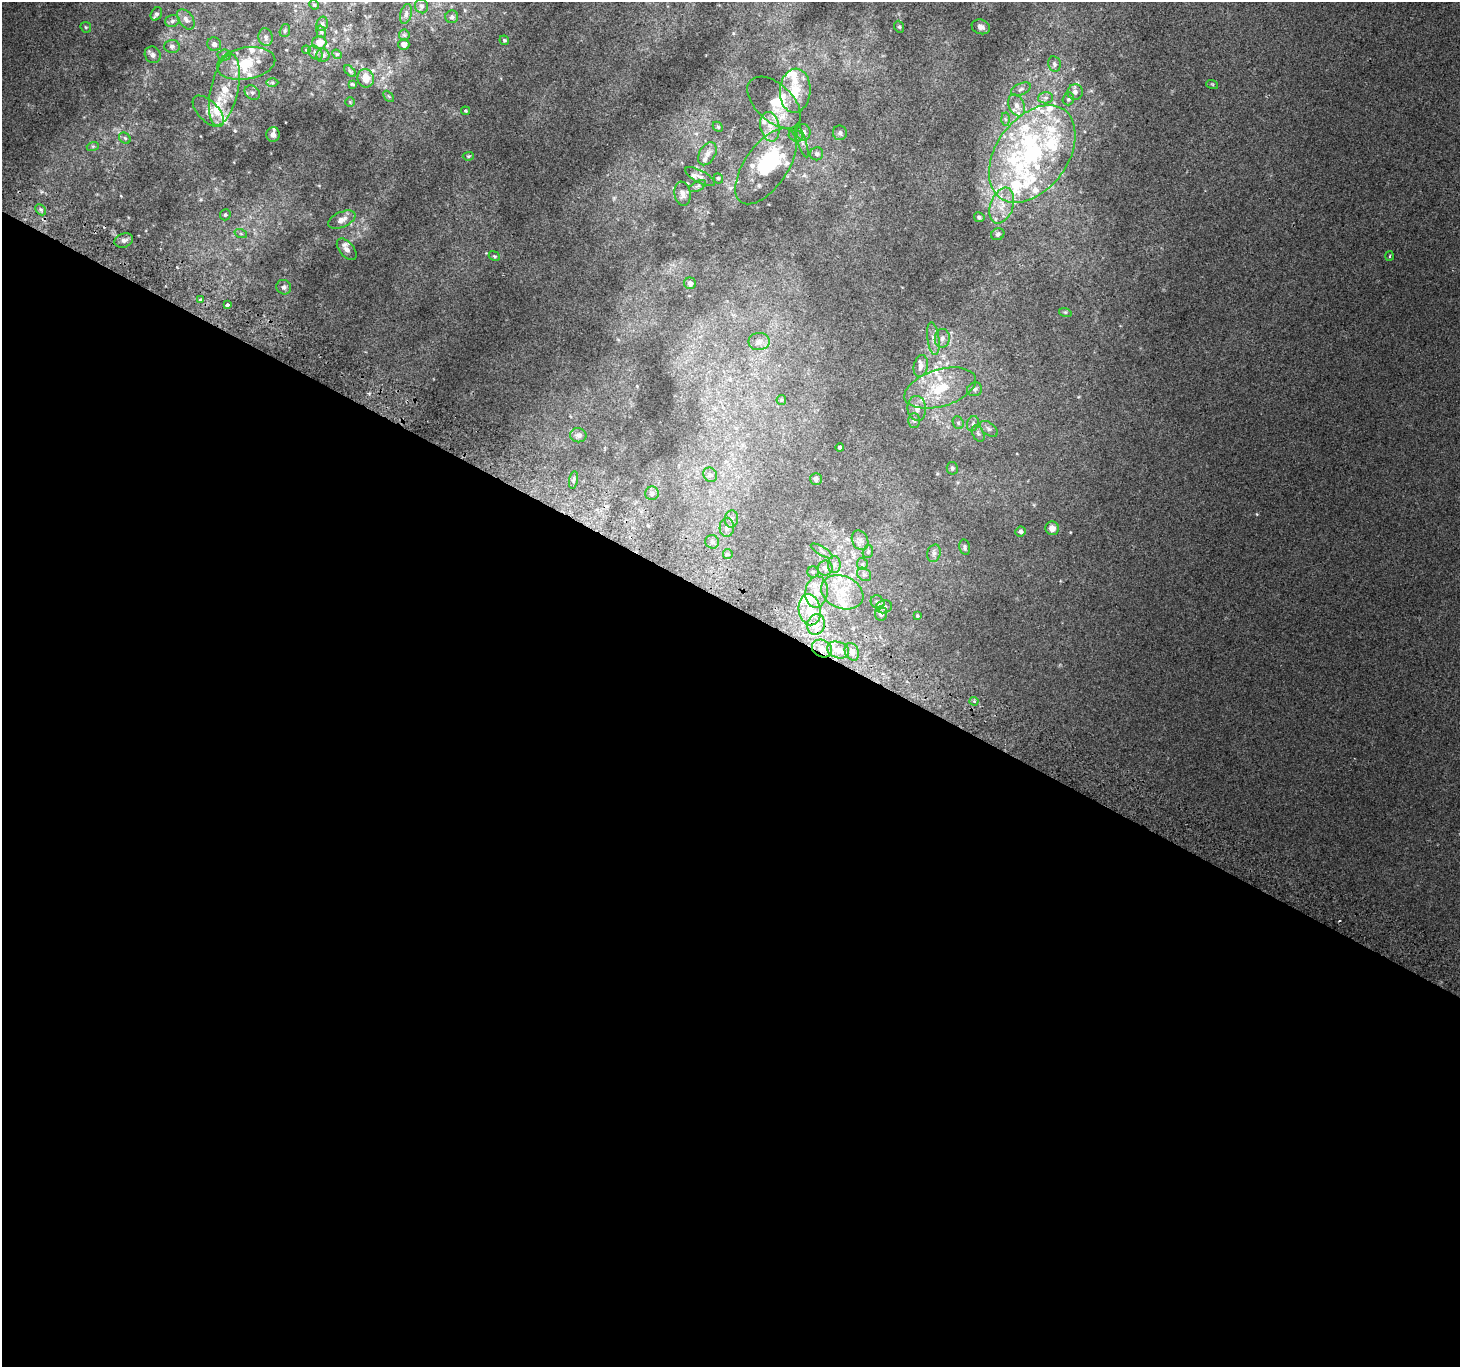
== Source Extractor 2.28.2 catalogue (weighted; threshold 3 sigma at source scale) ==
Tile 14 of 4 x 4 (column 2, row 4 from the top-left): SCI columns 1490-2947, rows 300-1664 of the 5886 x 5993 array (HDU 1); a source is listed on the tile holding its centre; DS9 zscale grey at full resolution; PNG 1462 x 1369 px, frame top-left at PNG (2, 2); each listed source drawn as its Kron ellipse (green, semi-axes under 4 px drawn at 4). Shown black and unused: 56% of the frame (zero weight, under 2 of 3 exposures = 2% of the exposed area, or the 3 px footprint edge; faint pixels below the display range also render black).
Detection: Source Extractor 2.28.2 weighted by HDU 2 'WHT'; one run over the whole footprint, this tile lists its part. Background 0.00674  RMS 0.007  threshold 0.0315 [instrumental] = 3 sigma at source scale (4.5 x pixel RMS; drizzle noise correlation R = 1.50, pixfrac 1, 0.0396/0.0396 arcsec/px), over >= 5 px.
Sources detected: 179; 1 inside a brighter object's white glare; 1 cosmic-ray / hot-pixel residue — neither listed nor drawn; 48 inside a brighter listed object's ellipse — not listed separately; the other 129 listed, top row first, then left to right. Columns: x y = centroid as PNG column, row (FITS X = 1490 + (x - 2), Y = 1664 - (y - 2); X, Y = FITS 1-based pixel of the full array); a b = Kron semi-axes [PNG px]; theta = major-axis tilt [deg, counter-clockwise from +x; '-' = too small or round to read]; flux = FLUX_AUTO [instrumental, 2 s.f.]
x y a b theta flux
314 5 5 4 - 0.9
421 6 7 6 - 1.9
156 14 7 5 59 1.4
406 14 10 5 75 2.1
452 17 6 6 - 2.1
186 19 11 7 -54 3.5
172 21 7 6 - 1.8
322 24 7 5 75 1.6
86 27 6 5 - 0.94
899 27 6 4 -68 1
981 27 9 7 -21 2.6
285 31 6 5 - 1.2
321 32 6 4 -70 1.1
404 35 5 5 - 1.1
266 37 9 7 -76 2.6
504 40 5 4 - 0.98
319 42 7 6 - 7.6
214 44 7 6 - 2.5
404 45 5 5 - 2.4
172 46 7 6 - 2.1
306 50 4 3 - 0.76
315 53 8 6 -50 2.1
337 54 5 4 - 0.81
153 55 8 7 - 2.5
224 55 7 5 4 1.5
323 55 6 6 - 1.8
246 63 29 16 10 24
1054 64 8 6 -79 2
350 71 7 4 -45 1.1
366 78 9 8 - 7.7
272 83 6 4 -1 1.1
352 84 4 3 - 0.81
1212 84 6 3 -18 0.74
1021 89 10 5 24 2.1
224 90 36 13 77 24
795 91 22 15 86 17
1075 92 8 7 - 2.9
252 93 8 6 -35 2
389 96 6 4 -45 0.83
1046 98 7 6 - 2
1068 99 6 5 - 1.4
350 102 5 5 - 0.7
774 103 32 18 -43 14
1017 105 11 7 -65 4.5
208 111 20 10 -45 6.6
465 111 4 3 - 0.89
1005 119 6 4 -88 1.3
718 127 6 4 -46 0.93
770 127 15 9 -79 7.5
803 132 8 7 - 2.9
840 133 7 7 - 2.1
273 135 7 6 - 3
796 136 7 5 -28 1.7
125 138 6 5 - 1.3
802 141 17 4 -72 2.7
93 146 6 4 18 0.97
707 154 12 8 60 4.1
817 154 6 6 - 1.9
1032 154 54 35 54 100
468 156 5 4 - 0.83
766 166 43 21 55 47
700 177 17 6 -28 3.5
718 178 5 5 - 1
698 186 9 4 26 1.5
682 194 12 8 -81 3.8
1002 206 19 11 70 11
41 210 6 4 -46 1.4
225 215 6 5 - 1.1
979 217 5 4 - 1.3
342 220 14 7 24 5
241 234 6 4 -19 1
998 234 7 5 28 1.7
124 240 9 7 20 2.5
347 249 13 7 -50 4.1
494 256 6 4 -22 0.95
1390 256 5 3 - 0.72
690 283 6 5 - 3.3
284 287 7 7 - 2.4
200 300 3 3 - 2.2
227 305 4 3 - 3.2
1065 312 6 4 -18 0.92
933 338 16 6 -82 4.1
942 338 9 7 85 3.1
759 341 10 8 0 4
921 366 11 7 77 3.8
940 388 37 18 17 31
975 389 7 6 - 1.9
781 400 5 5 - 0.86
917 408 12 9 -83 5.1
914 421 7 6 - 1.7
958 423 6 5 - 1.4
973 424 8 5 70 1.9
989 429 10 6 -37 2.2
978 434 9 5 -62 1.9
578 435 8 7 - 2.2
840 447 4 3 - 1.9
952 468 6 5 - 1.6
710 475 7 6 - 2
816 479 6 5 - 2.1
573 480 9 3 79 1.2
652 493 7 6 - 1.7
731 519 8 6 82 2.3
727 527 9 7 87 2.7
1052 528 7 6 - 4.7
1020 531 5 5 - 1.9
860 540 10 8 -65 3.4
712 542 7 6 - 1.5
965 547 8 5 -78 1.4
822 551 13 2 -31 1.5
868 552 6 5 - 1.3
934 553 9 6 74 2.1
728 554 5 5 - 0.93
834 564 8 6 -90 2.4
862 564 6 5 - 1.2
825 568 7 7 - 3.6
813 572 5 5 - 1.3
864 574 8 6 -40 1.9
817 592 16 11 82 8.5
842 592 22 16 -23 17
878 602 7 6 - 1.9
884 607 8 6 13 2
810 610 16 11 -80 11
881 614 7 6 - 2.5
917 616 4 3 - 0.66
816 625 10 9 - 6.5
822 649 10 8 -29 4.9
838 650 11 8 -17 6.6
852 652 9 7 -67 3.6
974 701 4 4 - 0.85
Overlapping masked pixels (flux is a lower limit): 1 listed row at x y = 822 649
Unlisted compact peaks at least as high as the median listed source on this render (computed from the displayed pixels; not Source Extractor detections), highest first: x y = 1257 514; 733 33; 1070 532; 121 196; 201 199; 1034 505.